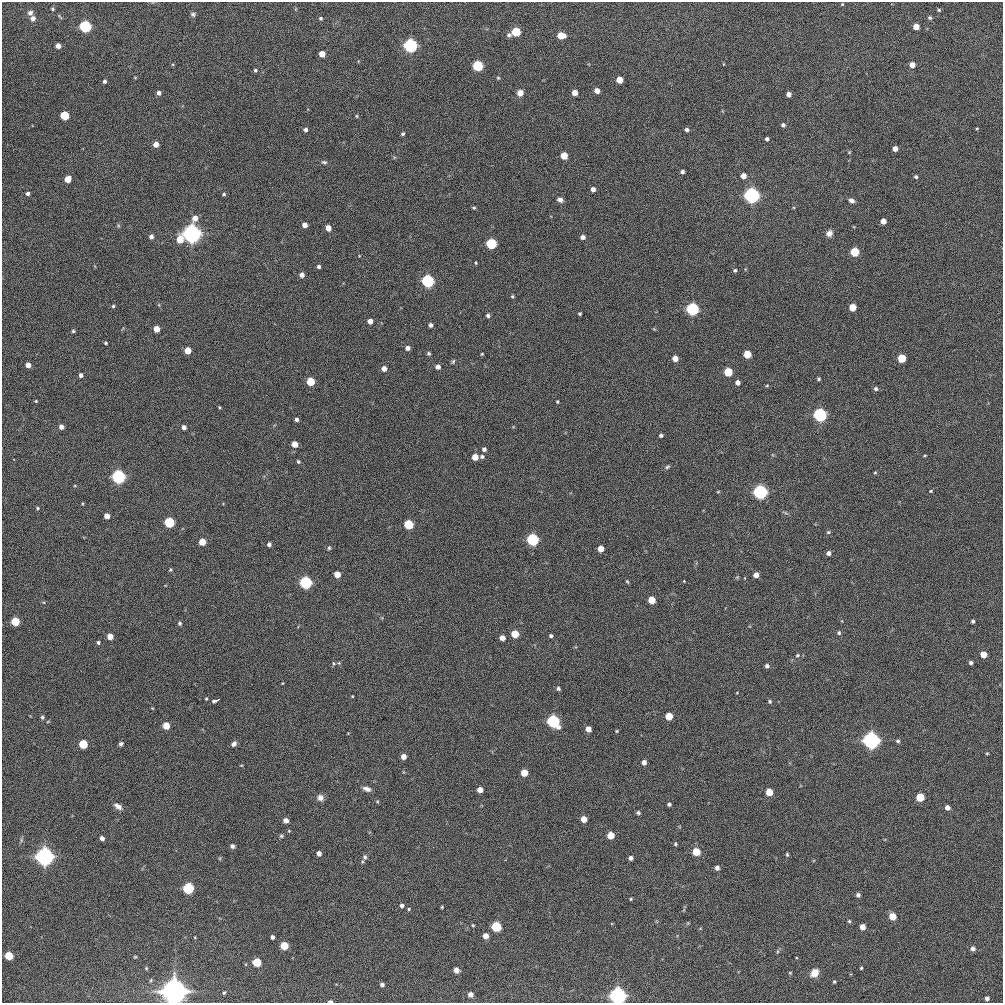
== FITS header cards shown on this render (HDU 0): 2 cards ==
NAXIS1  =                 1001 / length of data axis 1
NAXIS2  =                 1001 / length of data axis 2

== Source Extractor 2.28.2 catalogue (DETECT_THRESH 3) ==
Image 1001 x 1001 px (HDU 0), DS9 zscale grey, 1 PNG px = 1 image px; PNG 1005 x 1005 px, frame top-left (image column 1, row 1001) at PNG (2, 2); no overlay
Background 832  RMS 22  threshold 64.9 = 3 sigma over >= 5 px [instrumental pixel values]
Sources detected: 227; all 227 listed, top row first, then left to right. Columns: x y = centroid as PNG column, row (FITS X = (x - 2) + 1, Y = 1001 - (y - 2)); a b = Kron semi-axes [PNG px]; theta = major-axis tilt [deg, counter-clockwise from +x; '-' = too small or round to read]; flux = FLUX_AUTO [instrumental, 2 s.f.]
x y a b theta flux
842 4 4 3 - 1.2e+03
53 9 3 2 - 1.7e+03
939 10 4 3 - 1.8e+03
30 13 7 6 - 4.5e+03
193 14 6 5 - 3.0e+03
33 18 6 6 - 5.5e+03
321 18 4 4 - 2.1e+03
930 18 5 4 - 2.3e+03
85 26 5 5 - 3.4e+05
916 26 5 5 - 2.0e+04
516 32 5 5 - 8.1e+04
509 35 6 5 - 3.6e+03
561 35 6 5 - 3.5e+04
410 45 5 5 - 6.3e+05
58 46 4 4 - 9.6e+03
322 54 5 5 - 1.9e+04
912 65 4 4 - 1.3e+04
478 66 5 5 - 2.0e+05
255 70 4 4 - 2.3e+03
498 78 5 4 - 1.7e+03
619 80 5 5 - 2.6e+04
104 81 4 3 - 3.2e+03
597 91 4 4 - 1.1e+04
159 93 5 4 - 4.9e+03
520 93 6 6 - 1.0e+04
575 93 4 4 - 1.5e+04
789 94 4 4 - 7.4e+03
64 115 5 5 - 8.6e+04
356 116 4 4 - 1.5e+03
783 125 4 4 - 3.7e+03
977 128 4 3 - 1.2e+03
305 130 4 4 - 4.5e+03
687 130 4 4 - 3.7e+03
403 134 4 4 - 2.3e+03
767 139 4 4 - 3.0e+03
156 144 4 4 - 1.2e+04
895 149 4 4 - 1.1e+04
849 152 4 3 - 1.2e+03
564 156 5 5 - 3.1e+04
324 162 8 5 -8 2.9e+03
682 172 4 3 - 4.0e+03
743 176 4 4 - 1.2e+04
916 177 4 4 - 2.5e+03
68 179 5 5 - 2.2e+04
593 189 4 4 - 7.1e+03
28 193 4 4 - 3.6e+03
224 194 5 4 - 2.0e+03
752 195 6 6 - 9.6e+05
560 200 6 5 - 5.7e+03
851 200 6 4 -33 5.9e+03
474 208 5 4 - 1.8e+03
883 221 5 4 - 1.4e+04
305 225 4 4 - 1.0e+04
328 228 5 4 - 1.5e+04
829 233 7 6 - 7.7e+03
192 234 9 6 86 1.9e+06
151 237 5 4 - 5.1e+03
583 237 4 4 - 6.6e+03
180 239 6 5 - 3.5e+04
491 244 5 5 - 2.1e+05
855 252 5 5 - 8.0e+04
476 263 4 3 - 1.4e+03
319 267 4 4 - 3.2e+03
735 270 4 4 - 2.5e+03
302 275 5 5 - 5.6e+03
428 281 5 5 - 4.5e+05
512 296 4 3 - 1.8e+03
113 306 4 4 - 2.1e+03
852 307 5 5 - 2.8e+04
692 309 5 5 - 4.5e+05
580 314 3 3 - 2.1e+03
488 315 5 4 - 3.5e+03
370 321 4 4 - 1.0e+04
431 325 4 4 - 4.1e+03
157 329 5 4 - 2.0e+04
73 331 4 4 - 2.1e+03
106 343 4 3 - 1.8e+03
407 348 5 5 - 5.2e+03
188 350 5 5 - 2.5e+04
429 353 4 4 - 2.3e+03
482 354 4 3 - 1.3e+03
747 354 5 5 - 5.1e+04
675 358 5 4 - 1.6e+04
901 358 5 5 - 6.6e+04
453 361 6 4 63 2.0e+03
28 365 4 4 - 1.2e+04
438 367 4 4 - 7.9e+03
384 369 5 5 - 1.1e+04
728 372 5 5 - 7.5e+04
81 375 4 4 - 4.7e+03
819 379 4 4 - 2.1e+03
310 382 5 5 - 6.1e+04
737 382 4 4 - 7.5e+03
767 385 5 3 - 1.5e+03
876 389 5 5 - 3.5e+03
36 401 4 4 - 1.4e+03
557 402 3 2 - 1.6e+03
219 407 4 3 - 1.5e+03
820 415 5 5 - 6.0e+05
296 419 4 4 - 4.0e+03
61 427 4 4 - 7.7e+03
184 427 4 4 - 5.7e+03
661 435 4 3 - 2.9e+03
295 444 5 4 - 1.8e+04
484 449 4 4 - 4.1e+03
925 455 4 3 - 1.3e+03
482 456 5 4 - 3.1e+03
475 457 5 5 - 2.0e+04
298 461 4 3 - 2.2e+03
667 467 7 5 19 2.5e+03
875 473 4 3 - 1.5e+03
118 477 5 5 - 6.1e+05
75 486 4 3 - 1.2e+03
931 491 5 3 - 1.4e+03
718 492 5 3 - 1.3e+03
760 492 6 5 - 7.2e+05
38 508 4 4 - 1.6e+03
107 516 5 4 - 1.2e+04
169 522 5 5 - 1.6e+05
409 524 5 5 - 1.1e+05
828 532 6 4 20 2.1e+03
533 540 5 5 - 3.7e+05
202 542 5 5 - 2.5e+04
269 544 4 4 - 4.4e+03
329 548 5 4 - 2.2e+03
601 549 5 5 - 2.1e+04
828 553 5 4 - 5.1e+03
170 570 5 4 - 1.8e+03
337 574 5 5 - 2.1e+04
756 575 4 4 - 1.1e+04
737 577 5 5 - 1.6e+03
627 581 5 4 - 1.6e+03
684 581 3 3 - 9.6e+02
306 583 5 5 - 4.0e+05
652 600 5 5 - 3.9e+04
15 621 5 5 - 7.6e+04
973 621 3 3 - 2.9e+03
179 623 5 4 - 3.0e+03
839 633 5 4 - 2.5e+03
515 634 5 5 - 4.7e+04
551 636 4 3 - 2.9e+03
110 637 5 4 - 1.7e+04
502 638 5 4 - 1.2e+04
98 642 4 4 - 2.6e+03
983 654 5 5 - 2.3e+04
797 655 6 5 - 2.3e+03
971 663 4 4 - 3.2e+03
334 664 6 4 -72 1.8e+03
767 666 4 4 - 4.3e+03
558 688 4 4 - 3.2e+03
352 696 3 2 - 1.0e+03
206 699 3 3 - 1.4e+03
216 700 8 3 21 9.6e+03
770 701 5 4 - 2.4e+03
152 708 4 3 - 1.1e+03
669 716 5 5 - 4.0e+04
42 717 5 4 - 2.3e+03
553 721 6 5 - 5.0e+05
166 726 5 5 - 3.1e+04
588 729 4 4 - 1.4e+04
617 731 3 3 - 1.3e+03
871 740 7 6 - 1.3e+06
898 741 5 4 - 2.6e+03
83 744 5 5 - 7.9e+04
121 744 6 5 - 3.2e+03
234 744 7 5 43 5.3e+03
987 753 3 3 - 1.4e+03
403 757 4 4 - 1.1e+04
644 762 4 4 - 7.7e+03
524 773 5 5 - 3.1e+04
367 789 10 6 -17 6.1e+03
480 790 4 4 - 1.4e+04
769 792 5 5 - 3.7e+04
920 797 5 5 - 6.7e+04
320 798 8 8 - 6.8e+03
669 804 4 4 - 3.2e+03
118 806 11 6 -36 7.4e+03
947 808 4 4 - 9.9e+03
638 813 4 4 - 2.5e+03
584 819 5 4 - 1.9e+04
286 820 4 4 - 1.0e+04
289 831 4 3 - 1.3e+03
611 835 5 5 - 3.8e+04
281 836 5 5 - 2.2e+03
102 838 4 4 - 6.7e+03
675 844 4 4 - 1.9e+03
232 846 5 4 - 3.5e+03
696 852 5 5 - 5.2e+04
319 853 4 4 - 7.8e+03
787 854 6 4 -64 1.9e+03
45 857 7 6 - 1.6e+06
365 857 7 5 -64 3.1e+03
631 858 4 4 - 6.1e+03
717 868 4 4 - 6.1e+03
188 888 5 5 - 2.6e+05
858 895 4 4 - 4.3e+03
631 899 4 3 - 1.6e+03
402 906 4 4 - 3.8e+03
442 907 3 3 - 1.4e+03
409 909 4 4 - 1.6e+03
892 916 5 5 - 3.2e+04
849 921 4 4 - 2.0e+03
473 925 4 3 - 1.6e+03
496 927 5 5 - 1.5e+05
862 927 5 4 - 1.6e+04
485 936 4 4 - 1.4e+04
272 937 4 3 - 4.5e+03
284 946 5 5 - 5.2e+04
973 948 6 5 - 5.2e+03
777 951 6 4 90 1.9e+03
9 956 5 5 - 6.3e+04
135 957 4 3 - 1.3e+03
257 962 5 5 - 7.7e+04
146 968 4 3 - 1.4e+03
861 968 3 3 - 1.6e+03
456 970 5 4 - 9.3e+03
790 973 4 4 - 1.4e+03
814 973 10 7 47 1.5e+04
151 980 5 3 - 1.6e+03
834 982 4 3 - 1.7e+03
382 984 5 4 - 3.3e+03
174 992 18 7 -90 4.8e+06
224 993 4 3 - 1.7e+03
470 994 4 4 - 9.2e+03
618 996 7 6 - 1.3e+06
987 998 4 4 - 4.6e+03
330 1001 4 3 - 3.4e+03
At the frame edge (FLAGS 8, measured only in part): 3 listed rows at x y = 174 992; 618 996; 330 1001